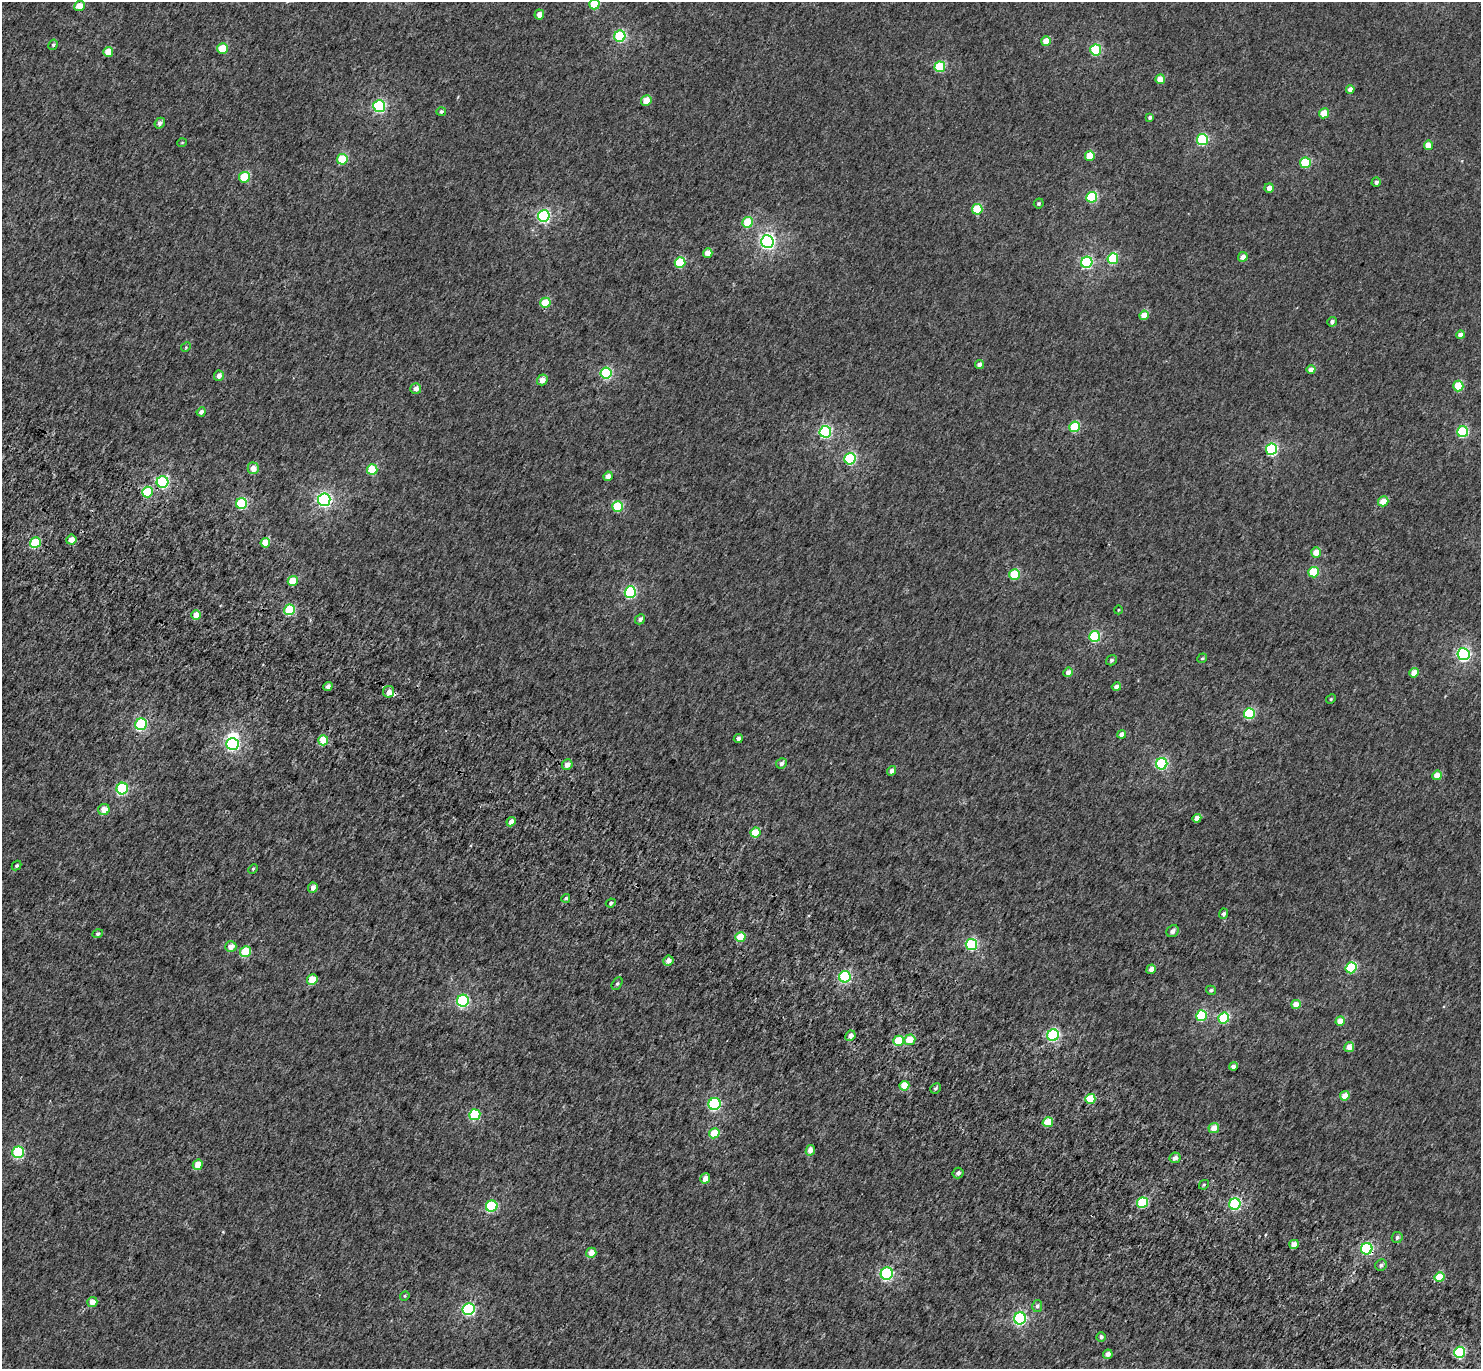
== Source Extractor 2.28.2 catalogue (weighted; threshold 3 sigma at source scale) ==
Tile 6 of 4 x 4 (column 2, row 2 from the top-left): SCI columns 1581-3059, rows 3118-4484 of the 6113 x 6171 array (HDU 1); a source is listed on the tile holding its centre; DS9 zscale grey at full resolution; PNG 1483 x 1371 px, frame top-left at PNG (2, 2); each listed source drawn as its Kron ellipse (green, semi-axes under 4 px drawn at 4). Shown black and unused: <1% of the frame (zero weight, under 3 of 5 exposures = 6% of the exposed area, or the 3 px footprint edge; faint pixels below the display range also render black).
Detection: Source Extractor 2.28.2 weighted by HDU 2 'WHT'; one run over the whole footprint, this tile lists its part. Background 0.00263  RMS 0.0031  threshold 0.0141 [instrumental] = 3 sigma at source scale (4.5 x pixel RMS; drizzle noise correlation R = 1.50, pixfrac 1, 0.0396/0.0396 arcsec/px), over >= 5 px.
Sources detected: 169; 1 inside a brighter object's white glare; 1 cosmic-ray / hot-pixel residue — neither listed nor drawn; the other 167 listed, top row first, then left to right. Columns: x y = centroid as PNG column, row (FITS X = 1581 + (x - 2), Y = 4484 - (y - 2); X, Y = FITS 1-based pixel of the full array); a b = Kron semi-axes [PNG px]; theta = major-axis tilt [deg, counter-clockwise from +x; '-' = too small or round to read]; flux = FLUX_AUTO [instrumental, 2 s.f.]
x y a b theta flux
594 4 5 5 - 9.1
79 6 5 5 - 3.9
539 15 5 5 - 1.9
620 36 6 5 - 26
1046 41 5 4 - 5.1
53 45 5 4 - 0.5
223 49 5 5 - 9.1
1096 50 5 5 - 21
108 52 5 5 - 4.4
940 67 5 5 - 15
1160 79 5 4 - 3.7
1350 89 4 4 - 1.7
646 100 5 5 - 3.6
379 106 6 6 - 32
441 111 5 4 - 0.61
1324 113 5 5 - 4.8
1150 117 4 4 - 0.72
160 123 6 5 - 1.1
1202 140 6 5 - 22
182 143 5 3 - 0.2
1428 145 4 4 - 3.3
1090 156 5 5 - 6.4
342 159 5 5 - 13
1305 163 5 5 - 15
244 177 5 5 - 11
1376 182 5 4 - 0.82
1269 188 5 4 - 1.9
1092 197 5 5 - 21
1039 203 5 4 - 0.49
977 209 5 5 - 12
544 216 6 6 - 37
748 222 5 5 - 7.8
767 241 6 6 - 70
708 253 5 5 - 2.4
1243 257 5 4 - 1.9
1113 259 5 5 - 16
1087 262 6 5 - 33
680 263 5 5 - 13
545 303 5 5 - 9.8
1144 315 5 4 - 4.7
1332 322 5 4 - 0.84
1461 335 4 4 - 2.3
186 347 5 4 - 0.31
979 364 4 4 - 1
1311 370 4 4 - 2
606 373 5 5 - 27
219 376 5 5 - 1.5
542 380 5 5 - 2.3
1458 386 5 5 - 10
416 389 5 5 - 1.7
201 412 5 4 - 0.98
1074 427 5 5 - 11
825 432 6 6 - 33
1463 432 5 5 - 23
1272 449 6 5 - 28
850 459 6 5 - 27
253 468 6 5 - 2.7
372 469 5 5 - 11
608 476 5 4 - 1.6
163 482 6 6 - 30
147 492 5 5 - 13
324 500 6 6 - 59
1383 501 5 5 - 3.2
242 504 5 5 - 21
618 506 5 5 - 14
71 540 5 5 - 2.4
35 543 5 5 - 15
265 543 5 4 - 5.5
1316 552 5 5 - 3.3
1313 572 5 5 - 12
1014 575 5 5 - 13
293 581 5 5 - 6.9
630 592 6 5 - 27
290 610 5 5 - 15
1118 610 4 3 - 0.23
196 615 5 5 - 3
640 619 5 4 - 0.92
1095 636 5 5 - 20
1463 654 6 6 - 50
1202 658 5 4 - 0.37
1111 660 6 5 - 0.57
1068 672 5 4 - 1.5
1414 673 5 4 - 3
328 686 5 4 - 1.2
1116 687 4 4 - 1.4
389 692 6 5 - 1.7
1331 699 5 4 - 0.37
1249 713 5 5 - 19
141 724 6 5 - 30
1122 734 4 4 - 1.8
738 739 4 4 - 0.84
323 740 5 5 - 8
232 744 6 6 - 30
781 763 5 5 - 0.96
1162 764 5 5 - 30
567 765 5 5 - 1.8
892 771 5 4 - 1.3
1437 775 5 4 - 3.5
122 789 6 5 - 26
104 810 6 5 - 3.2
1197 818 4 4 - 2.3
511 822 5 4 - 2
755 832 5 5 - 7
17 866 5 4 - 0.5
253 869 5 4 - 0.37
313 888 5 4 - 1.4
566 898 4 4 - 0.56
611 903 5 4 - 0.42
1224 914 5 4 - 0.79
1173 931 6 5 - 1.3
98 934 5 4 - 0.64
740 937 5 5 - 6.9
971 944 5 5 - 22
231 947 6 5 - 2
246 952 5 5 - 12
668 961 5 5 - 1.5
1351 968 5 5 - 20
1151 969 5 4 - 1.8
845 977 6 5 - 27
312 979 5 5 - 5.4
617 984 7 5 61 0.46
1211 990 5 4 - 0.48
463 1001 6 6 - 32
1296 1004 5 4 - 3.1
1202 1016 5 5 - 16
1224 1018 5 5 - 19
1340 1021 5 4 - 4.1
1053 1035 6 5 - 31
850 1036 5 5 - 1.8
910 1040 5 5 - 5
899 1041 5 5 - 11
1349 1047 5 5 - 2.3
1233 1066 4 4 - 1.5
904 1086 5 4 - 5.1
936 1088 5 5 - 0.61
1345 1096 5 4 - 3.4
1090 1099 5 5 - 9.2
715 1104 6 6 - 28
475 1115 5 5 - 19
1048 1122 5 4 - 6.5
1214 1128 5 5 - 3
714 1133 5 5 - 5.8
810 1150 5 4 - 2.4
18 1152 6 6 - 23
1175 1158 5 5 - 1.4
198 1165 5 5 - 3.7
958 1173 5 5 - 0.84
705 1178 5 4 - 2.4
1204 1185 5 3 - 0.36
1142 1203 5 5 - 17
1235 1204 6 5 - 32
492 1206 6 5 - 22
1397 1237 5 5 - 0.66
1294 1244 5 4 - 3.2
1367 1249 6 5 - 32
591 1253 5 5 - 2.7
1381 1265 6 5 - 0.72
887 1274 6 6 - 32
1440 1277 5 5 - 6.7
405 1296 5 4 - 0.35
92 1302 5 5 - 2.7
1037 1306 6 5 - 0.66
469 1309 6 6 - 34
1020 1318 6 6 - 39
1101 1337 5 4 - 0.76
1459 1352 5 5 - 24
1108 1354 5 4 - 1.7
Overlapping masked pixels (flux is a lower limit): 1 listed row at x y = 1367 1249
Isophote crosses this tile's border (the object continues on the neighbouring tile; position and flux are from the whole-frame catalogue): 1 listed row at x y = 594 4